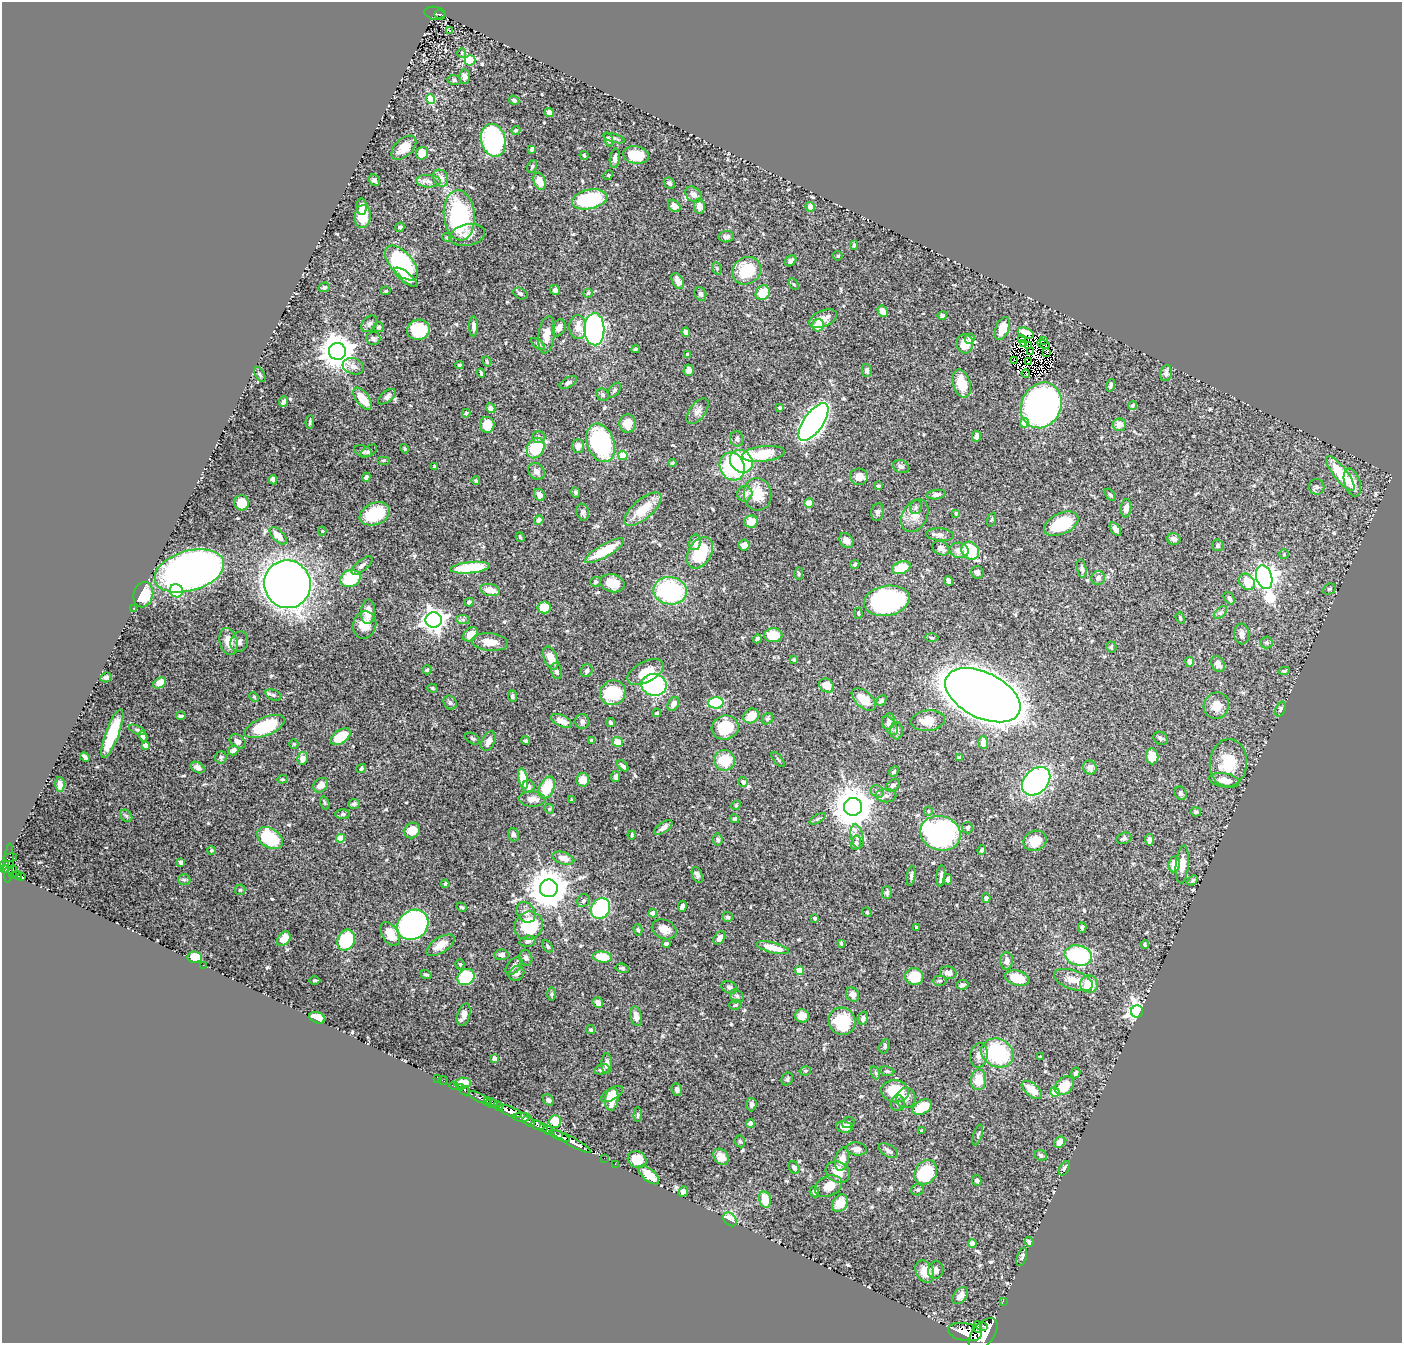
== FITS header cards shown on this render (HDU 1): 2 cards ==
NAXIS1  =                 1400
NAXIS2  =                 1341

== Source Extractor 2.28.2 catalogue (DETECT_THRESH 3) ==
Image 1400 x 1341 px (HDU 1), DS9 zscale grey, 1 PNG px = 1 image px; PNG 1404 x 1345 px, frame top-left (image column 1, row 1341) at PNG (2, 2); each listed source drawn as its Kron ellipse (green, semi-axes under 4 px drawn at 4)
Background 1.48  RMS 0.029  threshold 0.0873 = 3 sigma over >= 5 px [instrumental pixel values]
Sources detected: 565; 4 with non-positive FLUX_AUTO (blend fragments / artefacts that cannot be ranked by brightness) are neither listed nor drawn; of the other 561, the 500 brightest by FLUX_AUTO listed and drawn (61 fainter detections omitted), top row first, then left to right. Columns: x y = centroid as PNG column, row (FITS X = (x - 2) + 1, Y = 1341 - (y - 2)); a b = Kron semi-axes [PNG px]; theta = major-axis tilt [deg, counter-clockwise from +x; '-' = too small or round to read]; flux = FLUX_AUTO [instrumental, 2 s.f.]
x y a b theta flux
435 13 11 6 -9 230
440 14 5 3 - 110
449 30 4 3 - 5.1
462 53 5 4 - 2.4
470 60 5 5 - 150
464 77 7 5 -88 6.5
454 80 7 5 -13 3.4
431 99 5 4 - 77
514 100 5 4 - 3.6
549 112 5 4 - 10
516 130 5 4 - 3.5
614 138 11 3 -17 4.6
493 140 17 12 -78 250
608 140 7 4 -71 4.4
404 148 15 8 42 25
532 149 4 4 - 5.3
422 153 6 6 - 25
584 155 4 3 - 2.3
636 155 13 8 -10 43
615 158 10 5 84 8.5
532 166 7 4 63 2.9
608 175 5 4 - 2.4
441 178 9 7 -62 14
374 180 6 5 - 5.7
428 181 12 6 -2 9
540 181 9 5 -70 28
669 183 6 5 - 5.7
693 194 9 7 -44 11
590 199 18 9 11 170
674 206 7 5 -44 12
699 206 7 5 -80 12
362 207 8 5 -85 10
810 207 5 4 - 15
459 215 25 15 -85 240
363 216 11 8 85 33
400 227 5 4 - 3.6
467 235 18 10 10 18
447 237 4 4 - 2.2
726 237 8 5 6 6.3
854 245 5 4 - 2.9
838 256 4 4 - 3.1
790 261 6 5 - 5.8
401 263 21 11 -48 190
717 268 6 4 -70 2.6
746 271 15 13 34 84
406 277 14 5 -38 16
678 281 9 5 -61 13
794 284 6 4 -59 2.6
324 287 6 4 20 4.6
555 290 5 5 - 6.9
386 291 5 4 - 2.3
588 293 5 4 - 2.8
763 293 8 6 54 38
520 294 7 5 -30 4
700 294 7 5 -65 5
883 311 6 5 - 17
942 315 5 4 - 5.6
823 319 15 8 23 13
369 324 9 6 47 6.7
818 325 6 6 - 39
473 326 10 4 90 10
379 327 5 5 - 3.5
578 327 12 8 -87 22
559 328 9 6 65 11
1002 328 12 6 69 31
594 329 16 10 -89 630
418 330 12 10 12 71
686 332 5 3 - 7.9
1026 333 8 5 -20 14
546 335 18 8 83 23
970 338 5 4 - 8.1
1021 338 4 2 - 5.3
373 339 7 6 - 5
1044 340 4 2 - 4.1
1023 343 2 2 - 3.3
538 344 8 4 -37 3.7
965 344 10 8 -84 35
1043 344 6 2 -20 7.2
1028 346 2 2 - 2.6
636 349 4 2 - 2.5
337 351 8 8 - 4100
1030 351 2 2 - 3.2
1047 353 2 2 - 2.2
687 355 4 3 - 4.3
487 361 5 3 - 2.5
1015 361 3 2 - 2.6
1028 362 3 2 - 2.2
459 365 4 3 - 3
353 366 11 8 -17 10
689 370 6 5 - 7.2
867 370 6 5 - 5.3
481 373 4 3 - 3
1026 373 4 2 - 5.1
1166 373 8 6 83 7.1
260 375 8 4 -62 4
568 382 9 5 32 5.2
962 384 14 8 -74 46
1111 385 6 3 74 4.6
614 390 8 5 52 3.8
603 395 6 5 - 3.9
387 397 10 5 39 6.1
363 399 13 6 -52 42
284 401 5 3 - 4.9
1041 405 23 19 64 920
1132 405 4 4 - 3.3
491 408 5 4 - 6.6
780 408 4 4 - 2.6
698 411 15 8 52 11
466 413 4 4 - 3.2
310 422 7 3 84 2.7
814 422 22 9 55 1300
628 423 9 8 - 26
1024 423 5 4 - 27
487 425 8 7 - 32
1119 425 7 6 - 16
976 436 5 4 - 9
539 437 6 5 - 4.4
737 439 7 7 - 6.1
601 443 20 13 -69 250
578 446 7 6 - 13
536 448 11 8 62 88
404 449 5 3 - 2.3
363 451 9 5 -16 4.7
369 451 9 5 33 3.8
763 454 21 7 7 78
623 455 4 4 - 57
383 460 6 3 0 2.2
741 461 12 10 -45 230
672 463 4 4 - 2.7
435 467 4 3 - 3.4
732 467 14 12 -63 140
901 467 8 6 -21 5.6
537 471 9 7 -45 11
1340 473 21 6 -52 83
366 477 5 3 - 5.1
859 477 9 8 - 19
273 480 5 3 - 4.6
476 481 4 4 - 2.8
1352 483 14 8 -73 23
878 486 4 4 - 3.2
1317 487 8 7 - 5.6
575 492 5 4 - 3.9
745 494 8 7 - 14
758 494 16 14 -82 43
936 494 9 4 8 7.5
539 495 6 5 - 11
1110 495 7 4 -52 3.5
242 503 7 7 - 31
809 503 5 4 - 29
916 507 7 5 64 3.9
1126 508 9 5 85 12
643 509 23 9 40 48
583 512 8 6 -78 6.6
878 512 9 6 78 5.3
956 513 4 4 - 2.7
375 514 16 11 22 76
915 516 17 12 61 22
992 519 7 3 71 2.2
539 520 5 4 - 5.4
751 522 7 6 - 27
1061 524 18 10 24 93
1115 529 7 4 -54 7.8
322 531 4 4 - 2.4
940 535 14 6 -5 8.5
278 536 11 5 -45 25
520 537 5 4 - 2.7
1174 539 6 6 - 8.2
846 541 8 6 -49 13
695 542 8 5 79 15
744 545 6 5 - 13
1218 545 6 5 - 4.1
941 548 9 6 -29 7.2
959 550 9 7 -11 13
604 551 22 6 30 62
970 551 9 8 - 70
700 553 17 11 59 110
1284 554 5 5 - 2.7
855 564 5 4 - 3.1
362 565 13 5 39 7.7
470 568 20 5 6 95
901 568 9 6 17 45
1082 569 9 4 -80 5.2
189 571 36 20 16 1800
977 572 6 6 - 5.7
799 574 6 4 -89 3.1
1264 577 12 8 -74 1700
1098 578 7 6 - 7.7
350 579 10 8 22 84
949 581 5 4 - 4.8
595 582 5 5 - 2.9
1247 582 9 7 -46 46
612 583 12 9 -14 28
287 584 24 23 - 1800
1329 589 7 5 26 3
490 590 10 6 -10 25
176 591 7 6 - 45
670 591 17 13 -9 220
143 595 13 10 76 57
1229 598 7 4 -55 5.4
887 601 23 15 10 390
469 602 4 4 - 4.3
544 607 6 6 - 35
133 608 2 2 - 4.9
368 612 12 7 88 18
1220 612 8 4 44 4
858 613 5 3 - 2.7
1180 618 6 4 -69 2.7
434 620 8 7 - 1500
463 620 7 4 -2 4.1
365 625 14 11 76 25
470 634 8 6 44 20
1242 634 10 7 -84 8.5
773 635 9 7 -2 51
931 638 7 3 -2 2.5
757 639 5 3 - 4.3
228 641 14 8 -75 30
239 642 10 8 69 8.2
490 642 18 9 -6 26
1266 642 6 6 - 3.5
1111 647 5 5 - 2.7
551 658 12 6 -68 24
794 660 3 3 - 3
1190 662 5 4 - 11
1218 664 8 6 -58 10
427 670 5 4 - 3
556 671 8 5 -77 5.5
587 671 7 5 63 5.3
1284 671 5 4 - 3.2
646 672 20 10 28 41
106 677 6 5 - 5.1
160 683 7 5 31 26
654 685 13 10 -9 220
827 685 8 6 -36 27
432 688 5 4 - 2.8
613 693 13 12 - 110
273 695 8 5 -22 4.4
983 695 40 22 -26 6000
512 696 6 4 -82 4.1
254 697 5 4 - 2.2
864 699 14 8 -41 30
881 700 6 4 43 5.5
450 703 7 6 - 4.7
716 703 7 5 3 180
673 704 7 5 60 8.8
1216 706 13 12 - 25
1281 709 8 5 69 3.8
657 713 4 3 - 2.6
181 716 5 3 - 3.9
751 716 8 7 - 29
768 719 6 5 - 4
561 721 11 5 -24 16
888 721 8 6 74 5.7
928 721 17 10 7 28
582 722 7 7 - 6.8
611 722 4 4 - 4.2
890 726 11 6 -55 8.7
265 727 21 9 22 120
725 728 13 12 - 69
137 730 9 4 -23 3.8
896 731 9 6 -85 6.3
112 734 26 6 69 66
143 736 5 4 - 6
341 737 11 6 35 55
1161 738 8 6 -28 4.6
473 739 8 5 -29 3.8
592 740 4 3 - 3
238 741 9 6 -35 10
488 741 10 6 66 12
526 741 4 4 - 3.1
618 742 5 5 - 27
983 742 6 4 -85 18
294 744 5 4 - 2.3
145 745 4 4 - 10
233 750 5 4 - 5.5
1152 756 8 6 -83 24
85 757 5 3 - 4.3
221 757 6 6 - 4.5
302 758 6 5 - 14
960 758 4 3 - 3.3
725 760 10 10 - 54
778 760 9 2 -50 2.5
1228 763 24 18 85 66
623 766 7 3 -44 4.9
198 767 7 5 -30 12
1090 767 7 6 - 10
361 768 5 4 - 4.1
894 771 6 4 50 3.1
616 777 5 4 - 4.5
282 779 5 4 - 2.4
523 779 10 4 -77 45
583 780 6 6 - 23
1224 780 15 7 -10 17
1036 781 16 11 46 490
743 782 5 4 - 7.4
60 784 7 5 -90 11
321 785 8 6 42 16
893 785 8 5 36 4.5
528 787 6 6 - 6.6
547 788 11 7 67 70
877 791 7 5 -36 5
1181 793 7 6 - 5
886 796 10 6 2 7.4
532 799 13 7 -2 16
572 800 3 3 - 3.6
325 803 6 4 -73 3.3
354 804 6 5 - 6.1
736 805 5 4 - 2.4
853 807 9 9 - 5700
549 809 5 4 - 2.4
928 811 5 4 - 2.5
1196 812 5 4 - 3.7
343 814 7 5 2 4.7
126 816 7 5 -43 3.8
734 819 4 4 - 4.9
817 819 9 4 31 3.7
663 827 11 5 35 9
967 828 5 5 - 5.9
412 830 8 7 - 31
940 833 20 17 -17 390
513 835 7 5 -73 5.1
632 835 4 3 - 2.2
857 836 12 6 -80 12
270 838 14 9 -33 120
341 838 4 4 - 42
1124 838 7 5 17 4.5
718 840 6 5 - 3.9
1149 840 6 5 - 9
1035 841 12 10 23 37
856 843 7 5 81 3.9
211 850 4 4 - 2.9
982 850 5 4 - 4.3
10 857 7 4 9 170
563 858 11 6 -19 17
181 862 4 4 - 4.1
9 863 20 4 86 470
1174 864 8 5 81 25
1182 864 19 6 84 22
4 865 5 3 - 620
4 868 4 3 - 570
13 871 7 3 83 360
17 875 4 3 - 310
697 875 8 5 -70 6.5
21 876 3 3 - 140
911 876 10 4 81 4.3
941 876 11 4 85 6.5
948 879 5 4 - 5.5
184 880 6 5 - 3.5
1193 880 6 4 45 3
445 884 4 3 - 2.5
549 888 9 9 - 5100
240 890 5 5 - 2.6
887 893 6 5 - 4.8
986 898 5 4 - 9.2
583 901 7 6 - 4.4
682 906 5 4 - 7.7
462 907 5 3 - 2.4
600 908 11 9 54 180
526 912 11 8 -54 12
867 912 5 4 - 2.4
653 913 4 4 - 24
728 917 5 4 - 4.7
815 918 3 3 - 4.9
413 925 16 14 40 580
529 926 14 13 - 110
917 927 3 3 - 2.5
1082 927 5 4 - 3.5
664 929 13 9 -23 21
638 930 6 4 -73 3.1
390 934 13 8 -59 41
719 938 7 5 53 10
284 939 8 6 49 22
346 940 11 8 65 120
528 941 8 5 14 6.4
841 943 4 3 - 3.2
666 944 4 3 - 5.1
1145 944 4 3 - 2.5
440 945 16 7 32 21
548 946 7 3 -59 2.9
773 948 17 5 -15 39
501 955 7 5 6 8.6
1078 955 14 10 -14 170
195 957 7 5 -8 69
602 957 9 5 -7 59
526 958 8 6 -74 6.2
1007 961 8 6 89 10
460 964 5 4 - 2.6
203 965 2 2 - 2.9
514 966 10 6 49 6.5
622 968 7 4 -9 3.1
799 970 4 4 - 54
516 973 8 7 - 9.8
948 973 8 6 -13 12
426 974 6 3 -21 2.9
466 977 9 7 38 100
914 977 9 8 - 46
1017 978 12 7 -15 57
315 980 5 3 - 2.4
1073 980 20 9 -19 24
939 981 7 5 0 3.8
1089 984 9 8 - 47
962 985 6 4 7 4.4
729 987 8 6 -28 5
552 994 7 4 -89 3.2
852 994 7 6 - 9.7
737 996 7 6 - 5.3
598 1003 5 4 - 11
735 1005 6 4 18 3.1
1137 1011 6 6 - 940
464 1015 11 6 72 11
636 1016 10 5 -77 15
802 1016 7 6 - 16
317 1018 8 5 -19 30
863 1018 6 5 - 7.6
842 1021 14 13 - 79
591 1030 5 4 - 3
885 1046 7 5 70 4.7
997 1053 16 14 -26 160
979 1055 12 8 81 14
1040 1057 3 3 - 2.8
494 1059 4 4 - 17
607 1064 10 5 -90 12
602 1069 8 4 15 5.7
805 1071 6 4 12 3.4
887 1071 7 5 -9 3.8
876 1073 7 4 -71 3.1
1076 1073 5 4 - 5.6
438 1078 2 2 - 9.3
787 1079 6 5 - 3.2
978 1080 10 7 88 36
443 1081 5 2 - 29
463 1083 8 5 5 31
454 1086 5 3 - 55
1064 1086 11 8 42 40
460 1088 2 2 - 18
465 1090 5 3 - 100
677 1090 6 5 - 6.3
1032 1090 12 6 -39 31
895 1091 14 11 -7 69
1055 1092 4 4 - 48
612 1094 12 6 30 19
479 1098 12 3 -25 380
906 1098 10 9 - 10
612 1099 11 6 82 28
548 1100 6 5 - 5.2
488 1102 4 3 - 1100
492 1103 6 4 -25 2000
898 1103 8 7 - 6.5
751 1104 7 5 87 5.7
498 1106 5 3 - 770
922 1107 11 6 27 51
511 1112 12 4 -23 5700
638 1115 7 4 87 3.6
522 1117 8 4 -1 1100
529 1121 7 3 -29 560
555 1122 6 6 - 55
848 1123 6 5 - 3.7
750 1124 4 4 - 7.8
538 1125 7 3 -23 1200
543 1127 3 3 - 760
844 1127 8 5 -10 15
548 1130 5 4 - 300
922 1131 4 4 - 2.4
978 1135 11 4 73 3.4
560 1136 11 3 -25 3000
565 1138 3 3 - 1000
572 1141 22 4 -29 3100
740 1141 6 5 - 3.2
1060 1142 6 5 - 23
857 1149 10 6 -8 8.4
888 1151 11 6 -30 6.2
1041 1155 6 5 - 5
721 1157 9 7 -52 12
604 1158 2 2 - 22
637 1159 9 8 - 34
842 1159 12 6 77 22
615 1164 2 2 - 16
794 1167 7 5 -60 5.1
1064 1168 8 4 64 5.9
838 1172 12 10 -27 23
926 1172 13 10 56 110
649 1175 12 6 -41 38
977 1180 5 4 - 4.8
829 1186 14 10 26 27
918 1190 6 5 - 3.6
683 1191 5 4 - 7.1
814 1192 5 4 - 4.5
765 1200 8 5 -77 36
840 1203 9 7 55 27
730 1219 8 6 -41 22
1029 1242 5 3 - 3.9
972 1243 4 4 - 25
1022 1257 9 4 72 4.8
936 1270 9 7 73 10
925 1271 12 8 -61 26
960 1296 10 6 49 11
1003 1301 2 2 - 18
983 1326 3 2 - 530
977 1327 6 3 -89 780
965 1332 17 9 -10 7200
983 1334 19 10 52 14000
At the frame edge (FLAGS 8, measured only in part): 1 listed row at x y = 983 1334
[61 fainter detections neither listed nor drawn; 4 non-positive-flux detections neither listed nor drawn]